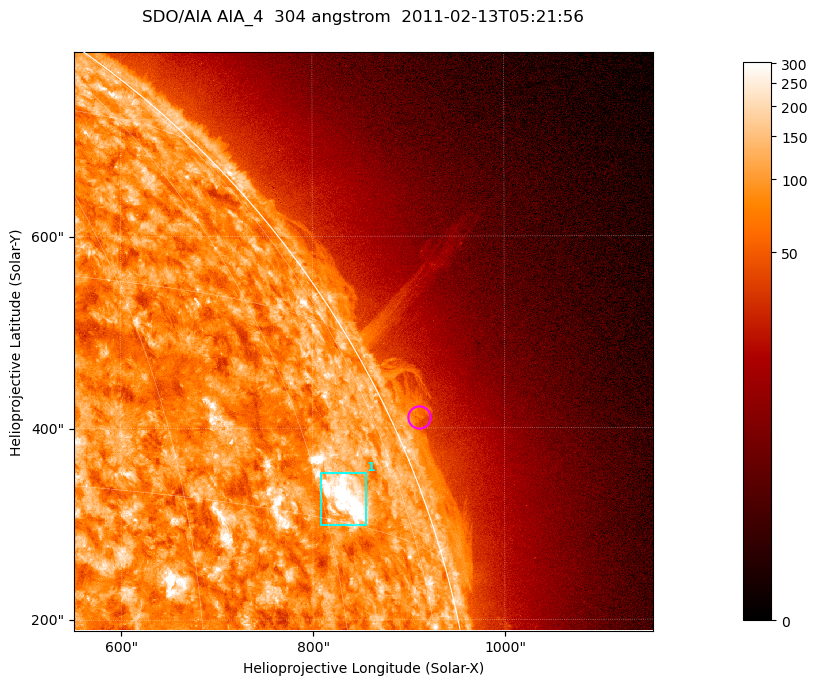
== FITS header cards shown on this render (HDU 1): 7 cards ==
TELESCOP= 'SDO/AIA '           / For AIA: SDO/AIA
INSTRUME= 'AIA_4   '           / For AIA: AIA_ATA1, AIA_ATA2, AIA_ATA3 or AIA_AT
WAVELNTH=                  304 / [angstrom] Wavelength
WAVEUNIT= 'angstrom'           / Wavelength unit: angstrom
DATE-OBS= '2011-02-13T05:21:56.131' / [ISO] Date when observation started; ISO 8
CTYPE1  = 'HPLN-TAN'           / CTYPE1; Typically HPLN
CTYPE2  = 'HPLT-TAN'           / CTYPE2; Typically HPLT

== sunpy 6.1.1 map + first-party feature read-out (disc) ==
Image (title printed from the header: SDO/AIA AIA_4  304 angstrom  2011-02-13T05:21:56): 1006 x 1006 px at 0.6 arcsec/px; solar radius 972 arcsec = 1619 px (partial field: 5.3% of the solar disc is inside the frame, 43% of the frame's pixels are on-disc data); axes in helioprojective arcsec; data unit not stated in the header (colour bar unlabelled)
Orientation: roll -0.132 deg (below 1 deg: not rotated)
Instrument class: DISC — disc imager (sunpy class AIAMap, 304 A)
Bright regions (active regions / flare kernels): reference = the on-disc median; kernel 9 px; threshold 5 sigma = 156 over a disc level ~89.1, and >= 1.15x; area >= 1012 px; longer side >= 12 px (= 7.2 arcsec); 1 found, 1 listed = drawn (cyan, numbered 1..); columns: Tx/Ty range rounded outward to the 2 arcsec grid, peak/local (2 s.f.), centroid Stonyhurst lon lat
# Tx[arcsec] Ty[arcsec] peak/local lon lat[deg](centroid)
1 808..856 298..354 7.4 +63 +17
Off-limb structures (1.02-1.3 R_sun): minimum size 400 px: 3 found; the strongest spans PA ~290..300 deg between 1.02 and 1.05 R_sun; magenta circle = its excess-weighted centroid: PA ~295 deg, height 1.03 R_sun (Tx ~910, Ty ~412 arcsec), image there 1.5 x the reference